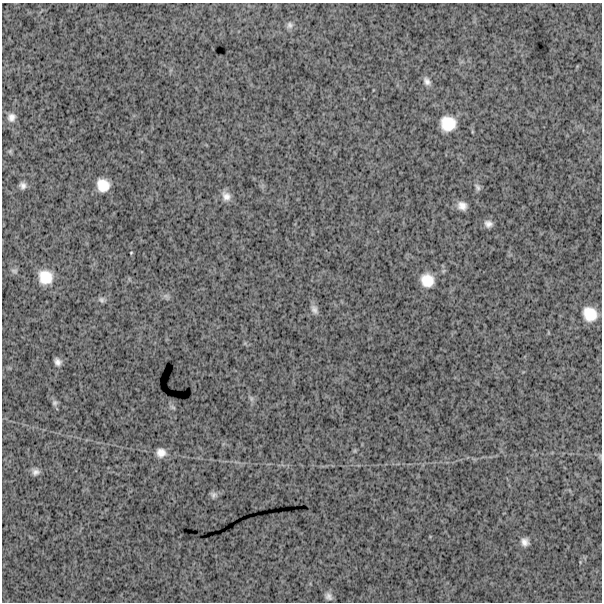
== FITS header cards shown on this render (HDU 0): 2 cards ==
NAXIS1  =                  600
NAXIS2  =                  600

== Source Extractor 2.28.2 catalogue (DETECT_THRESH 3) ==
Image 600 x 600 px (HDU 0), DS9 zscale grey, 1 PNG px = 1 image px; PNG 604 x 604 px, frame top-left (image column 1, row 600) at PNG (2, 3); no overlay
Background 1720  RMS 250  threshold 738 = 3 sigma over >= 5 px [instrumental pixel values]
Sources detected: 28; all 28 listed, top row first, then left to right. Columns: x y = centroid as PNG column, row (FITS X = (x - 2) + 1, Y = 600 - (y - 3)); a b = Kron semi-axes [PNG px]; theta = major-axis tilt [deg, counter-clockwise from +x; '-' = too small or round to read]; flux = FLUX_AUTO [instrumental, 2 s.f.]
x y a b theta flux
290 25 9 8 - 63000
427 81 11 7 -51 77000
11 117 11 10 - 110000
448 123 15 14 - 390000
10 151 6 5 - 26000
103 185 12 11 - 290000
23 186 7 7 - 70000
477 187 11 7 -64 48000
226 196 11 9 -59 120000
462 206 9 7 -31 120000
488 224 9 7 -22 82000
131 253 3 2 - 13000
14 271 9 5 -8 39000
45 277 15 14 - 360000
427 280 13 12 - 290000
166 296 8 4 -36 45000
101 300 8 7 - 44000
314 309 13 7 -63 78000
590 314 13 12 - 330000
58 362 7 6 - 75000
251 398 9 5 -64 41000
55 403 8 7 - 42000
172 407 9 5 -27 31000
161 453 10 10 - 140000
36 472 9 8 - 77000
213 495 9 7 -21 53000
525 542 9 8 - 93000
328 596 10 8 -55 72000